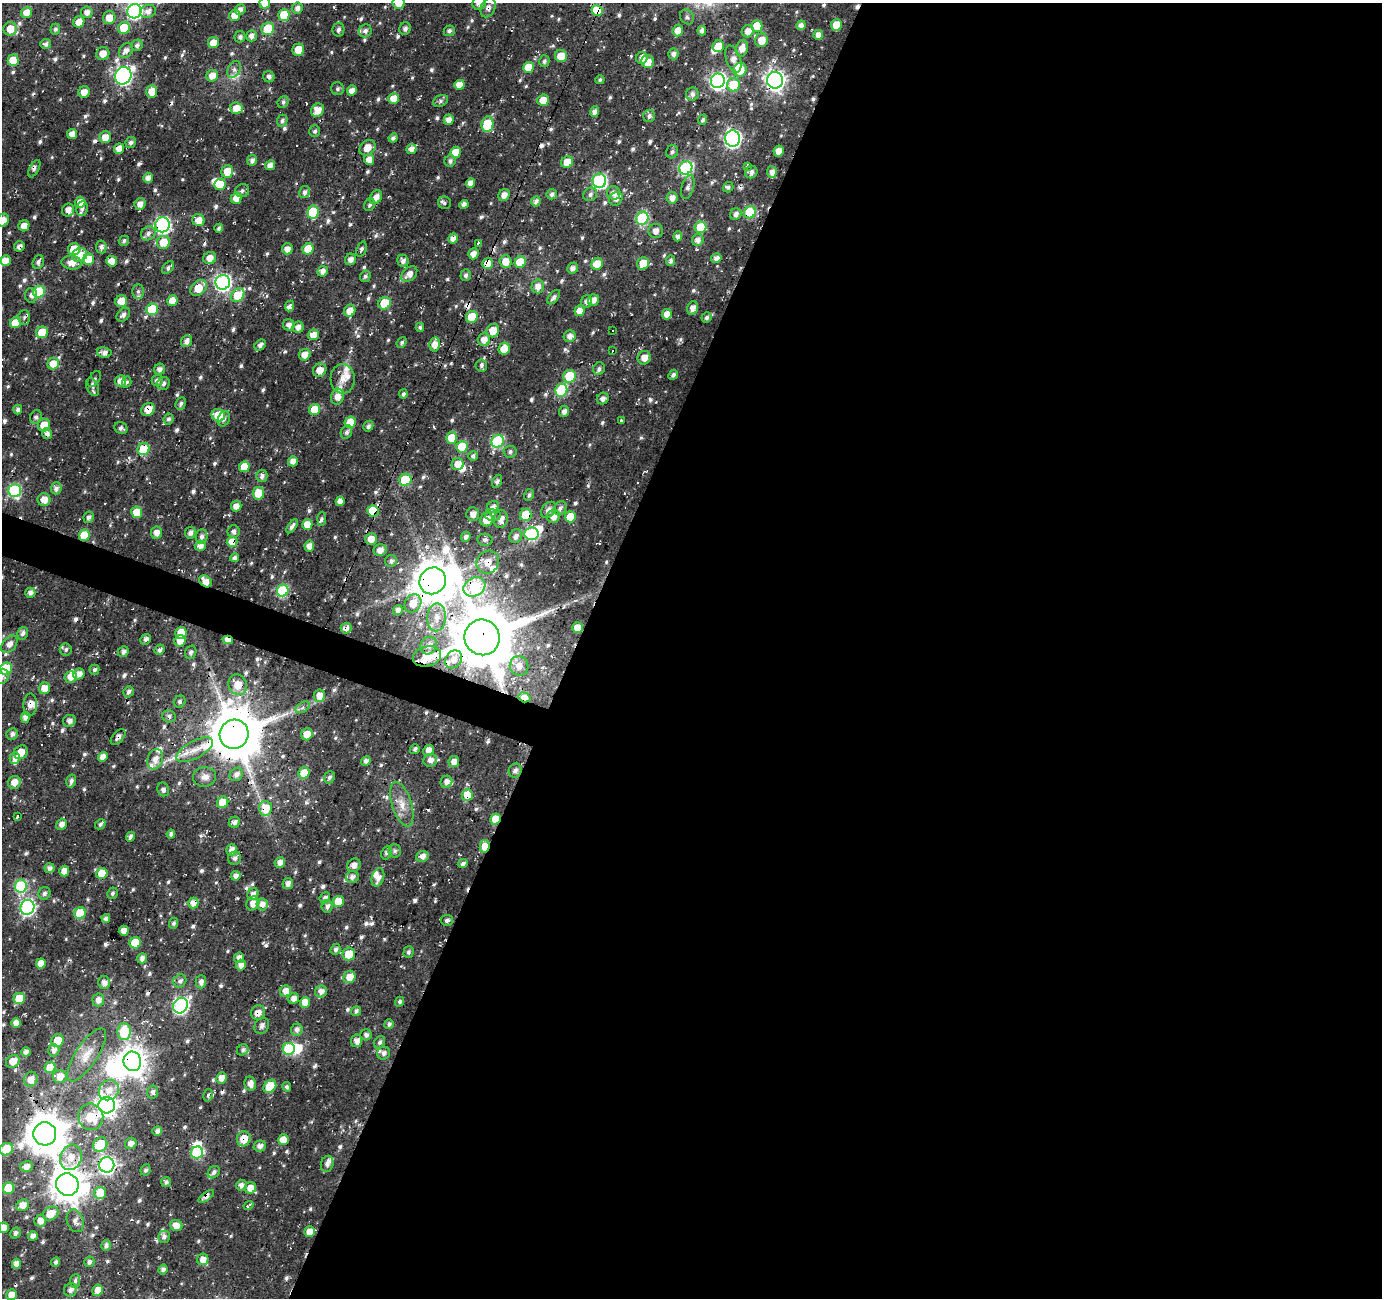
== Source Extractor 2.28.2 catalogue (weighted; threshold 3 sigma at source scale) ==
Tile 12 of 4 x 4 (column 4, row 3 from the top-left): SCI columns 4148-5527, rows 1569-2864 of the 5527 x 5662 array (HDU 1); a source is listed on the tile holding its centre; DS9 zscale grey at full resolution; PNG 1384 x 1300 px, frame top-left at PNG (2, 3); each listed source drawn as its Kron ellipse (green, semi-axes under 4 px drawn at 4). Shown black and unused: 60% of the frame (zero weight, under 3 of 4 exposures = <1% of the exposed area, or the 3 px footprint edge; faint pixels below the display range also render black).
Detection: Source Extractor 2.28.2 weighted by HDU 2 'WHT'; one run over the whole footprint, this tile lists its part. Background 0.0125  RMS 0.0083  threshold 0.0375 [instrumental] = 3 sigma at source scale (4.5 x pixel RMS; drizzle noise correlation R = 1.50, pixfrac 1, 0.0396/0.0396 arcsec/px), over >= 5 px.
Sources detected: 774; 8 inside a brighter object's white glare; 22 cosmic-ray / hot-pixel residue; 1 long thin detection or spike segment (spike, bleed or trail) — neither listed nor drawn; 21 inside a brighter listed object's ellipse — not listed separately; of the other 722, all 500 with FLUX_AUTO >= 2.03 (the completeness limit of this list) listed and drawn (222 fainter detections not listed), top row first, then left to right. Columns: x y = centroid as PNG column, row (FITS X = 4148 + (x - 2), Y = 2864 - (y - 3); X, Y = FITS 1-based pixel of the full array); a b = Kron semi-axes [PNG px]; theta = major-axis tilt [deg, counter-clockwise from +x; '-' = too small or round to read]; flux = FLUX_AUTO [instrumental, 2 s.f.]
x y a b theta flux
265 3 5 5 - 13
399 3 6 6 - 11
479 3 7 6 - 6.9
297 8 5 5 - 4.8
488 8 10 7 65 4
240 10 5 5 - 4
134 11 7 7 - 190
148 11 8 6 15 5.3
597 11 5 5 - 40
87 12 6 6 - 5.2
27 13 6 5 - 9.6
235 15 6 5 - 12
284 15 6 5 - 29
687 17 8 6 -57 2.4
109 18 6 6 - 9.9
79 22 6 5 - 9.6
801 25 5 4 - 4.7
836 25 6 5 - 15
757 26 5 5 - 24
124 28 6 6 - 25
10 29 7 6 - 13
55 29 5 5 - 2.2
268 29 6 6 - 32
405 29 6 5 - 3
338 30 7 6 - 2.9
678 30 6 5 - 8.1
365 31 6 6 - 3.6
449 31 5 5 - 3
702 31 4 4 - 3.9
748 31 6 6 - 7
818 35 5 5 - 6.6
251 36 5 5 - 5.3
240 37 5 5 - 3.3
761 40 7 6 - 11
213 43 5 5 - 10
46 44 5 5 - 2.5
137 45 6 5 - 3.2
718 46 6 5 - 17
742 48 8 6 72 7.3
298 50 6 5 - 12
126 51 8 6 46 5.4
103 54 7 6 - 9.5
673 54 5 5 - 3.8
561 56 6 6 - 14
642 58 6 5 - 5.3
733 59 14 7 -70 7.3
13 60 6 5 - 18
544 61 6 5 - 2.2
648 62 6 6 - 10
528 67 5 5 - 16
234 69 9 6 64 3.6
740 70 7 6 - 18
123 76 9 8 - 290
212 76 6 5 - 8.9
269 77 6 5 - 3.4
600 80 5 4 - 2
775 80 8 8 - 420
718 81 7 7 - 250
459 85 5 5 - 8.6
733 85 6 6 - 23
337 89 6 6 - 2.2
352 90 5 4 - 5.9
84 92 6 5 - 7.6
152 92 6 5 - 12
692 94 6 6 - 3.5
394 98 5 5 - 11
543 100 6 5 - 11
440 101 8 5 28 2.4
283 102 6 5 - 2.4
236 108 6 5 - 11
317 110 7 6 - 9.4
594 112 5 4 - 5.1
649 116 6 6 - 3
449 120 5 5 - 5.7
703 120 5 4 - 2.2
282 121 6 5 - 2.7
487 124 8 6 80 36
315 131 6 5 - 2.3
72 134 5 5 - 6.7
105 137 6 5 - 9.4
393 138 5 4 - 3.2
733 139 8 7 - 260
131 142 5 5 - 2.6
119 148 5 4 - 6.9
367 148 9 7 41 9.6
411 149 5 4 - 6.2
779 151 5 5 - 6.9
456 152 5 5 - 13
672 152 7 6 - 2.5
369 159 5 5 - 7.2
252 160 5 5 - 3.9
450 161 6 5 - 2.8
567 162 6 5 - 13
270 165 5 4 - 6.1
747 166 3 3 - 3.2
686 168 7 6 - 120
34 169 9 4 62 2.3
227 171 6 5 - 12
751 172 6 6 - 3.6
772 172 5 5 - 5.8
148 178 5 5 - 5.4
599 181 7 7 - 130
471 183 5 4 - 6.8
220 184 6 5 - 18
688 187 12 6 73 3.9
728 187 5 5 - 2
242 191 7 6 - 2.2
305 192 6 5 - 3.4
613 193 7 6 - 4.8
552 194 5 5 - 3
590 194 7 6 - 2.7
504 195 6 5 - 5.5
376 197 7 5 56 6.6
236 198 6 5 - 9.4
672 198 6 5 - 6.1
616 199 7 6 - 5.6
536 201 5 4 - 3.8
80 202 5 5 - 8.1
444 203 6 6 - 2.1
140 204 6 5 - 6.3
464 204 5 4 - 3.2
370 205 6 5 - 2.2
82 209 7 5 84 2.7
68 210 6 6 - 5.7
313 212 6 5 - 46
750 212 6 5 - 54
736 214 6 5 - 4.2
642 218 6 6 - 81
3 220 6 5 - 7.6
198 220 6 6 - 9.6
162 225 7 7 - 210
24 226 5 5 - 7.5
700 227 6 5 - 25
219 228 5 4 - 2.5
656 231 7 7 - 4.6
148 233 8 6 36 3.6
678 236 5 4 - 3.7
453 238 5 4 - 6
698 240 6 5 - 5
124 241 5 5 - 2.1
163 242 6 6 - 18
478 243 4 3 - 2.8
19 246 5 5 - 3.8
101 247 6 5 - 3.6
74 249 6 6 - 18
287 249 5 5 - 5.3
308 249 6 5 - 22
361 249 8 5 68 2.4
473 254 5 5 - 6.7
80 255 8 6 29 13
210 258 6 6 - 7.5
716 258 5 5 - 4.2
89 259 5 5 - 16
350 259 6 5 - 5
6 261 5 5 - 7.4
112 261 5 5 - 7.4
403 261 6 5 - 3.4
506 261 6 6 - 13
671 261 5 4 - 2.5
38 262 7 5 72 3
520 262 6 5 - 24
72 263 10 7 -6 8.6
488 263 5 5 - 14
643 263 6 5 - 15
597 264 6 5 - 15
168 268 7 4 50 2.5
573 268 6 5 - 4
322 271 5 5 - 4.9
409 274 9 6 42 6.2
466 275 6 5 - 2.6
365 276 6 5 - 2.1
223 282 7 7 - 230
538 286 7 6 - 6.3
198 288 9 6 42 18
138 291 7 5 -89 2.1
39 292 6 5 - 53
31 295 7 6 - 3
238 295 7 6 - 26
554 297 8 4 51 3.3
593 300 6 5 - 6.2
121 301 6 6 - 13
172 301 5 5 - 12
586 301 6 5 - 4
384 303 6 6 - 26
289 306 5 4 - 8.2
692 308 7 5 73 6
152 309 6 5 - 44
350 311 6 5 - 10
579 311 5 5 - 8.7
667 314 5 4 - 7.5
123 315 8 5 48 3.5
24 317 7 6 - 2.4
472 317 6 5 - 21
706 317 5 5 - 2.6
16 323 5 5 - 18
289 325 6 5 - 3.7
298 327 6 5 - 4.9
420 327 4 4 - 2.1
493 331 7 6 - 13
613 331 3 3 - 2.2
42 332 6 5 - 21
313 335 5 5 - 11
570 336 6 5 - 5
484 340 6 6 - 7.8
187 341 6 5 - 5.1
402 343 6 4 48 2.2
435 344 7 5 79 8.4
260 345 6 5 - 3.3
504 349 6 5 - 16
612 351 3 2 - 2.1
104 353 7 5 -10 4.9
305 355 6 5 - 8.6
644 358 7 6 - 7
53 364 6 5 - 14
481 365 6 6 - 2.4
159 369 5 5 - 4
599 369 6 5 - 2.9
320 370 7 6 - 8.2
673 375 5 4 - 2.7
569 376 6 6 - 39
94 379 9 5 56 2.2
343 379 15 12 -86 8.6
157 380 5 5 - 3.6
120 381 6 5 - 7.4
127 382 5 4 - 2.1
163 383 7 6 - 3.4
93 387 9 6 -67 2.7
561 390 6 6 - 40
403 394 4 4 - 2.6
338 397 8 6 73 7.4
603 399 6 5 - 3.9
181 403 6 5 - 2.1
18 409 5 4 - 3.3
148 410 7 6 - 10
315 410 6 5 - 21
564 411 5 5 - 3.7
218 415 7 6 - 20
36 417 7 5 68 2.5
168 419 5 5 - 2.8
224 419 8 5 66 2.5
622 421 3 3 - 11
350 422 6 5 - 21
44 425 6 6 - 14
368 426 6 4 59 3
121 428 7 5 -25 2.6
346 432 7 5 65 2.9
47 434 5 5 - 3.9
452 438 6 5 - 17
498 441 7 6 - 81
462 447 6 5 - 29
144 449 6 6 - 40
510 452 6 6 - 2.4
473 456 5 4 - 2.8
293 461 5 5 - 6.2
458 464 6 6 - 11
244 467 5 5 - 19
262 476 6 5 - 3.2
405 480 6 6 - 50
497 481 7 4 67 2.8
56 488 6 5 - 3.8
14 490 6 6 - 94
258 493 6 5 - 19
529 495 6 5 - 2.1
44 500 6 6 - 8.3
340 501 5 4 - 5.7
236 506 5 5 - 6.6
493 507 6 5 - 5
560 508 7 6 - 3.2
548 510 9 6 51 5.4
373 511 6 5 - 39
137 512 6 5 - 18
473 514 7 6 - 4.5
493 515 8 6 -9 3.5
526 515 6 6 - 27
89 517 6 5 - 2.5
553 517 7 6 - 7
570 517 5 5 - 22
322 519 7 4 85 2.3
501 519 9 7 83 7.2
487 520 7 6 - 14
307 524 5 5 - 11
292 526 8 4 56 2.8
234 531 6 6 - 3.4
157 533 6 5 - 5.3
190 533 6 5 - 3.6
531 534 7 6 - 90
84 535 6 5 - 23
202 536 7 6 - 3.4
516 536 7 6 - 4.4
466 537 5 4 - 3.7
371 539 6 5 - 8.6
485 540 7 6 - 2.5
232 542 5 5 - 13
200 546 5 5 - 6.1
309 546 5 5 - 6.1
380 550 7 5 10 5.9
234 558 4 4 - 3.2
391 561 6 6 - 3
488 562 12 11 - 9.9
205 581 7 5 -41 10
433 581 14 12 50 2900
474 587 11 9 29 75
283 591 6 5 - 79
30 593 5 5 - 4.3
413 603 10 8 56 11
398 610 5 5 - 4.3
437 617 14 9 87 10
346 628 5 5 - 4.7
577 628 5 5 - 10
23 633 6 5 - 3.4
181 633 6 5 - 14
482 637 18 17 - 7200
146 639 6 4 43 3.1
228 640 5 4 - 8.9
180 641 6 5 - 11
9 644 10 6 51 5.3
429 645 9 8 - 5.3
66 650 6 6 - 2.5
160 650 5 4 - 3
123 652 6 5 - 2.9
191 652 7 5 72 2.5
427 656 14 10 13 18
454 659 9 7 54 7.6
519 666 10 9 - 8.9
6 669 6 6 - 32
94 670 5 5 - 2.2
79 674 6 5 - 6.9
2 677 8 6 54 2.5
71 677 6 6 - 9.1
238 685 10 9 - 14
45 688 6 5 - 9.8
129 692 6 5 - 3.3
319 696 6 5 - 8.8
524 697 6 4 -17 10
180 702 6 5 - 2.1
30 705 11 6 86 5.1
303 707 8 5 33 2.2
169 716 6 6 - 3.1
25 717 5 4 - 4.5
69 721 6 6 - 3.7
12 734 6 5 - 2.9
234 734 15 14 - 4800
307 734 6 5 - 11
118 737 9 5 51 3
415 749 5 4 - 2.3
195 750 20 8 29 12
429 750 6 5 - 7.1
21 752 7 6 - 9
103 757 5 4 - 6.2
15 758 6 5 - 4.7
155 759 10 7 71 7.2
430 760 7 6 - 5.2
366 761 5 4 - 4.1
454 762 5 5 - 6.7
515 770 7 6 - 3.7
304 773 6 5 - 19
236 774 7 6 - 4.4
205 777 11 9 4 5.9
329 777 6 5 - 2.6
71 781 6 5 - 3
14 782 7 6 - 7.6
446 782 6 5 - 5.1
163 789 7 5 -69 2.7
467 795 6 5 - 16
223 802 6 5 - 19
402 804 23 9 -72 12
265 808 7 6 - 16
17 816 3 3 - 4.2
495 819 6 5 - 13
234 822 6 5 - 4.1
61 824 6 5 - 5.1
100 824 6 4 47 2.3
171 834 4 4 - 3
130 837 5 4 - 3.2
485 846 6 5 - 13
232 850 5 5 - 6.1
395 851 6 6 - 2.3
387 852 7 5 67 2.8
422 856 6 5 - 5.2
235 858 7 6 - 3.4
280 862 5 5 - 5
463 864 5 4 - 2.8
354 865 7 6 - 5.1
49 868 5 5 - 3.9
64 871 5 5 - 7.7
102 874 5 5 - 20
236 876 5 4 - 4.6
352 877 6 6 - 3.8
378 877 9 6 73 5.6
288 884 5 5 - 4.6
21 886 6 6 - 87
44 893 6 6 - 2.7
112 893 6 5 - 2.1
253 894 6 5 - 5.1
325 898 6 5 - 3.3
338 902 5 5 - 16
193 903 5 5 - 8.4
253 903 7 6 - 6.9
262 904 6 6 - 6
327 906 6 6 - 3.5
27 907 7 7 - 180
80 913 6 5 - 39
106 919 4 4 - 3.7
447 920 6 5 - 2.5
174 923 5 4 - 2.2
124 931 5 5 - 6.9
135 943 6 5 - 27
336 949 6 5 - 3.3
409 952 6 5 - 2.1
349 954 6 6 - 16
142 958 5 5 - 4.8
239 958 5 5 - 5.5
41 964 5 5 - 10
241 965 5 5 - 6.2
349 977 6 6 - 10
180 981 7 6 - 3.1
201 982 6 5 - 4.5
104 983 6 6 - 6
286 991 6 5 - 8
321 992 6 6 - 6
294 998 6 5 - 4.9
19 999 6 5 - 27
98 1000 6 6 - 6.4
305 1002 5 5 - 11
400 1002 5 4 - 2.2
180 1006 8 7 - 180
356 1011 5 5 - 2.6
258 1013 7 7 - 6
16 1023 5 4 - 8.3
389 1024 5 4 - 2.6
262 1026 8 7 - 3.5
297 1030 6 5 - 4.1
124 1032 8 6 85 35
366 1035 5 5 - 3.3
58 1040 6 6 - 14
357 1041 6 5 - 6.4
380 1042 6 5 - 2.3
289 1049 6 6 - 66
54 1050 6 5 - 4.6
243 1050 6 5 - 2.4
26 1052 5 4 - 4.1
384 1053 6 6 - 3.2
87 1055 31 11 57 15
13 1061 7 6 - 10
132 1061 10 9 - 1000
50 1067 6 5 - 16
60 1076 7 6 - 9.9
222 1078 6 5 - 7.8
31 1079 7 6 - 7.3
250 1083 7 5 -79 5.6
270 1086 7 5 50 20
287 1087 5 4 - 2.1
109 1090 11 9 49 7.5
153 1092 6 5 - 2.9
208 1095 6 4 76 2.2
107 1105 8 8 - 490
91 1117 13 12 - 24
157 1131 5 4 - 3.7
45 1134 11 11 - 2600
244 1139 7 7 - 14
283 1140 5 5 - 10
131 1143 6 5 - 5.5
100 1144 8 6 50 32
260 1146 6 5 - 3.7
6 1149 7 6 - 21
197 1152 6 6 - 72
71 1157 13 10 69 13
327 1164 8 6 75 4.5
107 1165 8 7 - 260
26 1167 6 5 - 5.8
146 1170 6 4 64 2.4
214 1172 7 5 46 2.8
166 1182 5 5 - 2.5
67 1184 11 11 - 1600
241 1185 5 5 - 3.9
9 1188 6 5 - 33
250 1188 6 5 - 8.4
100 1193 6 6 - 22
206 1197 9 4 36 2.5
23 1205 6 5 - 7.6
248 1205 5 3 - 3.5
51 1214 8 6 28 15
40 1221 6 5 - 7.9
75 1221 12 8 -70 5.2
176 1225 6 5 - 7
4 1228 5 5 - 7.5
309 1231 6 5 - 9.3
15 1233 6 5 - 2.9
33 1236 5 4 - 4.3
164 1237 6 5 - 3
106 1245 5 4 - 3.4
203 1259 6 5 - 6.4
56 1262 5 4 - 2.4
89 1262 5 5 - 3
16 1264 5 4 - 6.1
163 1270 5 4 - 3.2
75 1281 7 5 83 2.2
70 1290 7 6 - 4.1
98 1290 6 5 - 7.9
11 1295 6 5 - 8.6
Overlapping masked pixels (flux is a lower limit): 47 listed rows (the first 20) at x y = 399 3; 488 8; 597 11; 718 81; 487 124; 750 212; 162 225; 19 246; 488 263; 198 288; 148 410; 47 434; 144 449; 405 480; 258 493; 373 511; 526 515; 84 535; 232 542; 488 562
Isophote crosses this tile's border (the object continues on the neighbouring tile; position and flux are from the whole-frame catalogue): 7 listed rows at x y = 265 3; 399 3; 479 3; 134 11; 3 220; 2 677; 4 1228